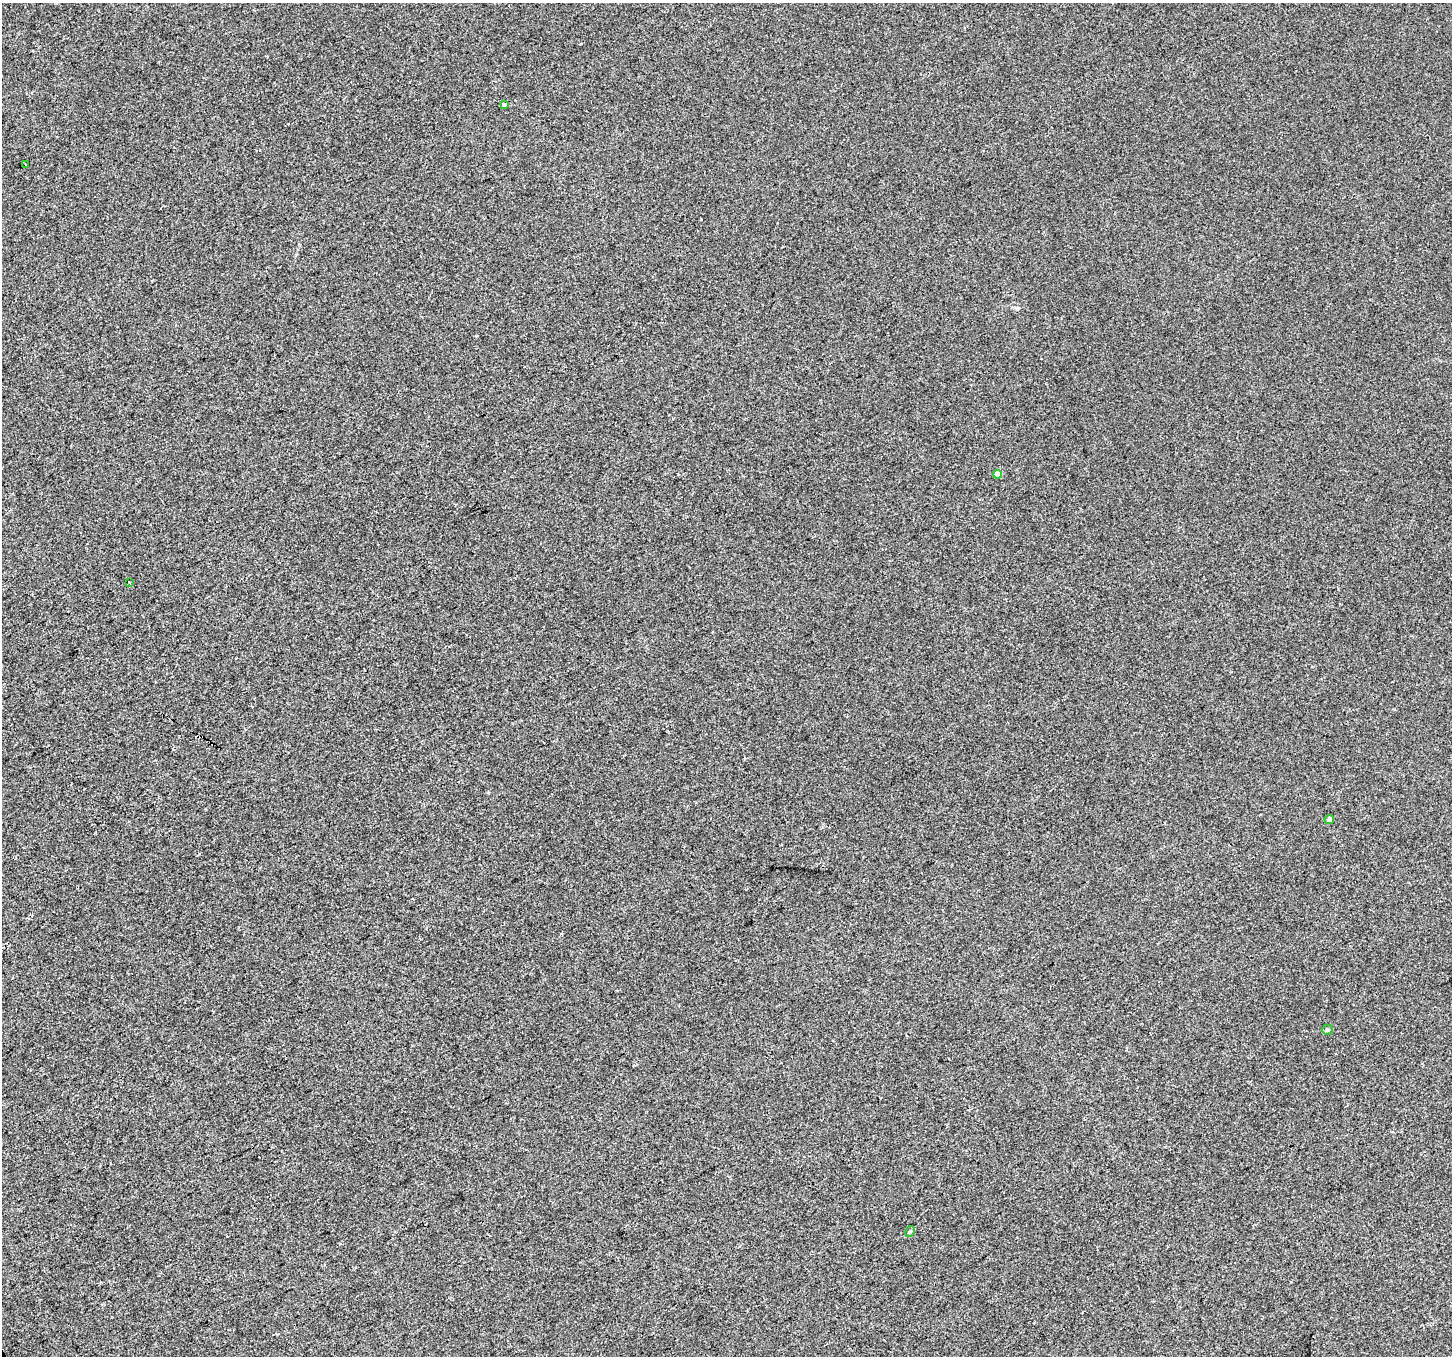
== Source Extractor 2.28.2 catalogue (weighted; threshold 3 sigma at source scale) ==
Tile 7 of 4 x 4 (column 3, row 2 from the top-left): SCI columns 2901-4350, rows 2875-4228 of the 5799 x 5687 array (HDU 1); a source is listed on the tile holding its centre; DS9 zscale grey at full resolution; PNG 1454 x 1358 px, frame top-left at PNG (2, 3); each listed source drawn as its Kron ellipse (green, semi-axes under 4 px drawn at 4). Shown black and unused: <1% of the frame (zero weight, under 2 of 3 exposures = <1% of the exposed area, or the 3 px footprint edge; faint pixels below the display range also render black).
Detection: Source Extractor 2.28.2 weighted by HDU 2 'WHT'; one run over the whole footprint, this tile lists its part. Background 0.00151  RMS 0.0057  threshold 0.0255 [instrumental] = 3 sigma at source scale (4.5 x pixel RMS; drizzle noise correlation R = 1.50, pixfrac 1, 0.0396/0.0396 arcsec/px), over >= 5 px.
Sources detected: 9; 2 cosmic-ray / hot-pixel residue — neither listed nor drawn; the other 7 listed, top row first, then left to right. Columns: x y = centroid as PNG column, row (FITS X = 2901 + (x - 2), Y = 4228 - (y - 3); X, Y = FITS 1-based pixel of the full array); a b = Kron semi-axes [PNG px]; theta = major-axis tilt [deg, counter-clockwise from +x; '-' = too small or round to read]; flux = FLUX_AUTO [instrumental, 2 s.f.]
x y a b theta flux
504 104 4 3 - 2.2
25 165 3 3 - 1.3
998 474 4 4 - 5
129 582 3 3 - 8.5
1329 819 5 4 - 1.8
1328 1030 5 5 - 1.2
910 1231 6 4 60 0.91